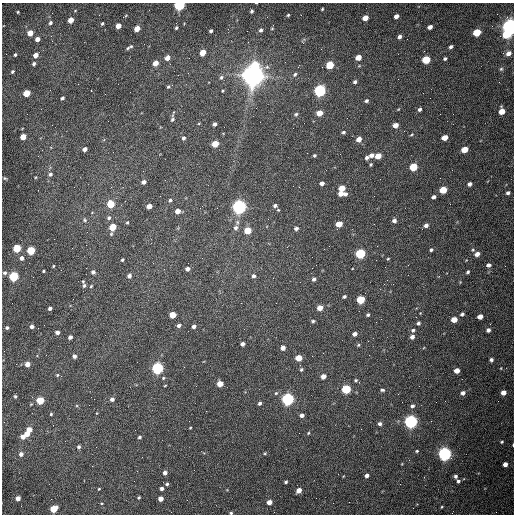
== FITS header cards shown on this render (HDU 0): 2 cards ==
NAXIS1  =                  512 /fastest changing axis
NAXIS2  =                  512 /next to fastest changing axis

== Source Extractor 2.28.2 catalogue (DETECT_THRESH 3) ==
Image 512 x 512 px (HDU 0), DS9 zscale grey, 1 PNG px = 1 image px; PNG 516 x 516 px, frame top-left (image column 1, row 512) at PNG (2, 3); no overlay
Background 1550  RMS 24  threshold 71.2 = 3 sigma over >= 5 px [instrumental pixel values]
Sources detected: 214; all 214 listed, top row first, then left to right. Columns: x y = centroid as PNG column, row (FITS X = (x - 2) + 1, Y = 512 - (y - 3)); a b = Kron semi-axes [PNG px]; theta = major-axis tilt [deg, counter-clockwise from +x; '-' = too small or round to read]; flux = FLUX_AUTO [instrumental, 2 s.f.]
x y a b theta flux
179 5 5 4 - 2.5e+05
322 9 3 3 - 1.7e+03
252 11 4 3 - 2.8e+03
18 12 3 2 - 1.5e+03
288 15 4 3 - 1.8e+03
396 16 4 4 - 7.3e+03
365 18 5 4 - 1.6e+04
71 20 5 4 - 1.8e+04
50 23 4 3 - 2.9e+03
102 23 4 2 - 2.0e+03
118 26 4 4 - 1.6e+04
430 27 5 4 - 7.1e+03
510 27 6 5 - 1.0e+06
176 28 3 3 - 2.3e+03
272 28 4 4 - 1.6e+03
137 29 5 4 - 2.0e+04
261 30 5 4 - 3.9e+03
211 31 4 3 - 3.2e+03
477 32 5 4 - 5.5e+04
30 33 5 4 - 1.9e+04
506 34 6 5 - 4.4e+04
51 36 3 3 - 1.5e+03
399 37 5 4 - 4.9e+03
37 39 4 4 - 8.9e+03
131 46 4 3 - 1.7e+03
451 47 4 3 - 3.8e+03
128 48 5 3 - 2.0e+03
321 49 2 2 - 7.8e+02
203 53 5 4 - 2.6e+04
508 53 5 4 - 8.3e+03
15 55 3 3 - 2.2e+03
35 55 4 4 - 1.2e+04
358 57 5 4 - 2.2e+04
167 58 5 4 - 1.1e+04
445 59 4 3 - 2.7e+03
426 60 5 4 - 6.2e+04
155 63 5 4 - 1.5e+04
34 64 4 3 - 3.4e+03
255 65 6 5 - 5.7e+04
330 65 5 4 - 6.9e+04
501 69 5 5 - 2.3e+03
12 72 4 3 - 2.1e+03
295 74 6 5 - 3.2e+03
253 75 8 7 - 2.1e+06
221 77 6 5 - 3.3e+03
355 82 4 4 - 4.1e+03
168 87 5 4 - 2.1e+03
91 90 2 2 - 9.7e+02
320 90 5 5 - 3.5e+05
223 91 4 3 - 1.6e+03
27 93 5 4 - 4.3e+04
105 94 2 2 - 7.9e+02
62 98 4 3 - 3.5e+03
366 101 5 4 - 3.1e+03
419 109 5 4 - 3.8e+03
502 111 5 4 - 2.0e+04
319 113 5 4 - 2.3e+04
296 114 6 5 - 2.6e+03
172 119 6 4 59 2.9e+03
199 123 4 2 - 1.3e+03
215 124 4 3 - 4.5e+03
395 125 5 4 - 1.4e+04
343 132 4 4 - 2.8e+03
412 134 5 3 - 1.6e+03
23 137 5 4 - 2.4e+04
445 137 5 4 - 1.8e+04
183 138 5 4 - 3.3e+03
359 139 5 4 - 1.3e+04
215 144 5 4 - 3.5e+04
85 149 4 4 - 7.9e+03
464 149 5 4 - 2.6e+04
314 155 3 3 - 2.3e+03
372 155 6 5 - 6.7e+03
378 156 5 4 - 2.2e+04
367 158 5 4 - 4.5e+03
371 164 4 4 - 2.0e+03
413 167 5 4 - 6.7e+04
50 174 5 5 - 3.8e+03
5 178 5 3 - 1.8e+03
144 182 4 4 - 5.9e+03
322 183 4 4 - 6.2e+03
469 184 4 4 - 5.8e+03
299 187 3 2 - 1.2e+03
342 188 5 4 - 2.6e+04
443 190 5 4 - 4.8e+04
341 193 5 4 - 1.3e+04
508 193 4 3 - 3.6e+03
345 194 5 4 - 4.2e+03
433 197 4 3 - 4.9e+03
170 200 5 4 - 2.8e+03
111 204 5 5 - 4.5e+04
275 205 4 3 - 3.6e+03
149 206 4 4 - 1.5e+04
239 207 6 5 - 7.1e+05
278 210 4 3 - 1.6e+03
178 211 4 4 - 1.2e+04
109 218 6 5 - 3.5e+03
85 220 6 5 - 2.6e+03
394 221 5 5 - 5.2e+03
127 222 4 3 - 1.7e+03
339 224 5 4 - 2.9e+04
426 225 5 4 - 6.0e+03
113 227 6 4 70 4.2e+04
236 228 7 6 - 5.6e+03
296 228 4 4 - 4.4e+03
248 230 5 5 - 3.8e+04
17 248 5 4 - 7.0e+04
31 250 5 4 - 8.1e+04
431 250 4 4 - 2.7e+03
360 253 5 5 - 1.7e+05
477 254 5 4 - 9.3e+03
21 258 5 4 - 6.3e+03
388 259 4 3 - 1.5e+03
122 260 3 3 - 2.3e+03
488 265 5 4 - 4.8e+03
53 266 3 2 - 1.4e+03
187 269 5 4 - 5.8e+03
43 271 3 2 - 1.7e+03
93 272 5 4 - 4.2e+03
468 272 3 3 - 2.6e+03
5 273 5 5 - 3.9e+03
14 276 5 5 - 1.4e+05
129 276 4 4 - 5.7e+03
254 276 5 5 - 4.3e+03
314 279 5 5 - 3.8e+03
84 285 7 5 88 4.0e+03
91 286 4 3 - 1.5e+03
344 297 4 3 - 2.8e+03
361 300 5 5 - 6.8e+04
276 303 2 2 - 9.4e+02
50 308 4 3 - 4.1e+03
320 308 5 4 - 1.7e+04
462 314 4 3 - 3.2e+03
172 315 5 4 - 3.3e+04
368 315 3 3 - 2.7e+03
480 317 5 4 - 1.1e+04
381 319 2 2 - 8.5e+02
454 320 5 4 - 1.9e+04
313 321 5 4 - 2.5e+03
418 323 4 4 - 3.4e+03
32 326 4 4 - 5.7e+03
179 326 5 4 - 4.6e+03
194 326 4 4 - 6.0e+03
7 328 4 4 - 3.1e+03
413 330 5 5 - 3.1e+03
488 330 5 4 - 5.0e+03
57 332 4 4 - 6.9e+03
354 334 4 4 - 6.6e+03
70 337 4 4 - 6.1e+03
412 337 5 4 - 6.5e+03
243 344 4 4 - 5.1e+03
358 345 5 4 - 1.9e+03
283 348 5 5 - 8.0e+03
74 356 4 4 - 5.0e+03
299 358 5 4 - 3.2e+04
491 360 4 4 - 3.6e+03
27 364 4 4 - 1.4e+04
157 368 5 5 - 3.5e+05
501 368 3 2 - 1.1e+03
301 370 5 4 - 2.6e+03
457 371 4 4 - 1.2e+04
57 375 4 4 - 1.8e+03
323 376 4 4 - 1.1e+04
163 378 5 4 - 1.9e+03
356 380 5 4 - 2.5e+03
220 384 5 4 - 2.3e+04
165 385 3 2 - 1.2e+03
346 389 5 5 - 1.1e+05
382 390 6 3 -6 2.7e+03
276 393 5 5 - 2.3e+03
463 393 5 4 - 5.7e+03
503 393 5 4 - 1.0e+04
15 396 3 3 - 2.2e+03
112 399 4 4 - 5.6e+03
287 399 5 5 - 4.3e+05
40 400 5 5 - 5.0e+04
260 403 4 4 - 3.7e+03
412 406 5 5 - 3.9e+03
51 414 3 3 - 1.8e+03
302 415 4 4 - 6.1e+03
189 421 2 2 - 6.3e+02
411 422 5 5 - 5.7e+05
380 424 5 4 - 4.8e+03
190 428 3 2 - 1.2e+03
29 430 4 4 - 1.7e+04
308 433 4 4 - 1.6e+03
27 434 4 4 - 1.4e+04
23 437 4 4 - 9.9e+03
139 437 4 3 - 2.8e+03
502 442 4 3 - 2.0e+03
513 445 3 2 - 1.4e+03
79 447 4 4 - 3.3e+03
417 451 3 2 - 1.8e+03
265 453 4 4 - 1.6e+03
21 454 5 5 - 6.2e+03
445 454 5 5 - 6.2e+05
505 464 4 4 - 8.0e+03
165 473 4 4 - 7.5e+03
367 475 4 4 - 5.7e+03
455 476 5 4 - 3.6e+03
458 481 4 3 - 3.1e+03
286 482 4 3 - 3.0e+03
167 484 4 3 - 2.5e+03
99 489 4 3 - 1.5e+03
162 489 4 3 - 4.6e+03
299 490 5 4 - 1.3e+04
139 497 3 3 - 1.9e+03
18 498 4 4 - 1.0e+04
316 498 2 2 - 3.2e+03
161 499 4 4 - 1.4e+04
269 502 4 4 - 1.2e+04
441 507 4 3 - 1.3e+03
54 509 5 4 - 4.2e+04
231 513 4 3 - 2.1e+03
At the frame edge (FLAGS 8, measured only in part): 4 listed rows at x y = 179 5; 510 27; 513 445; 231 513